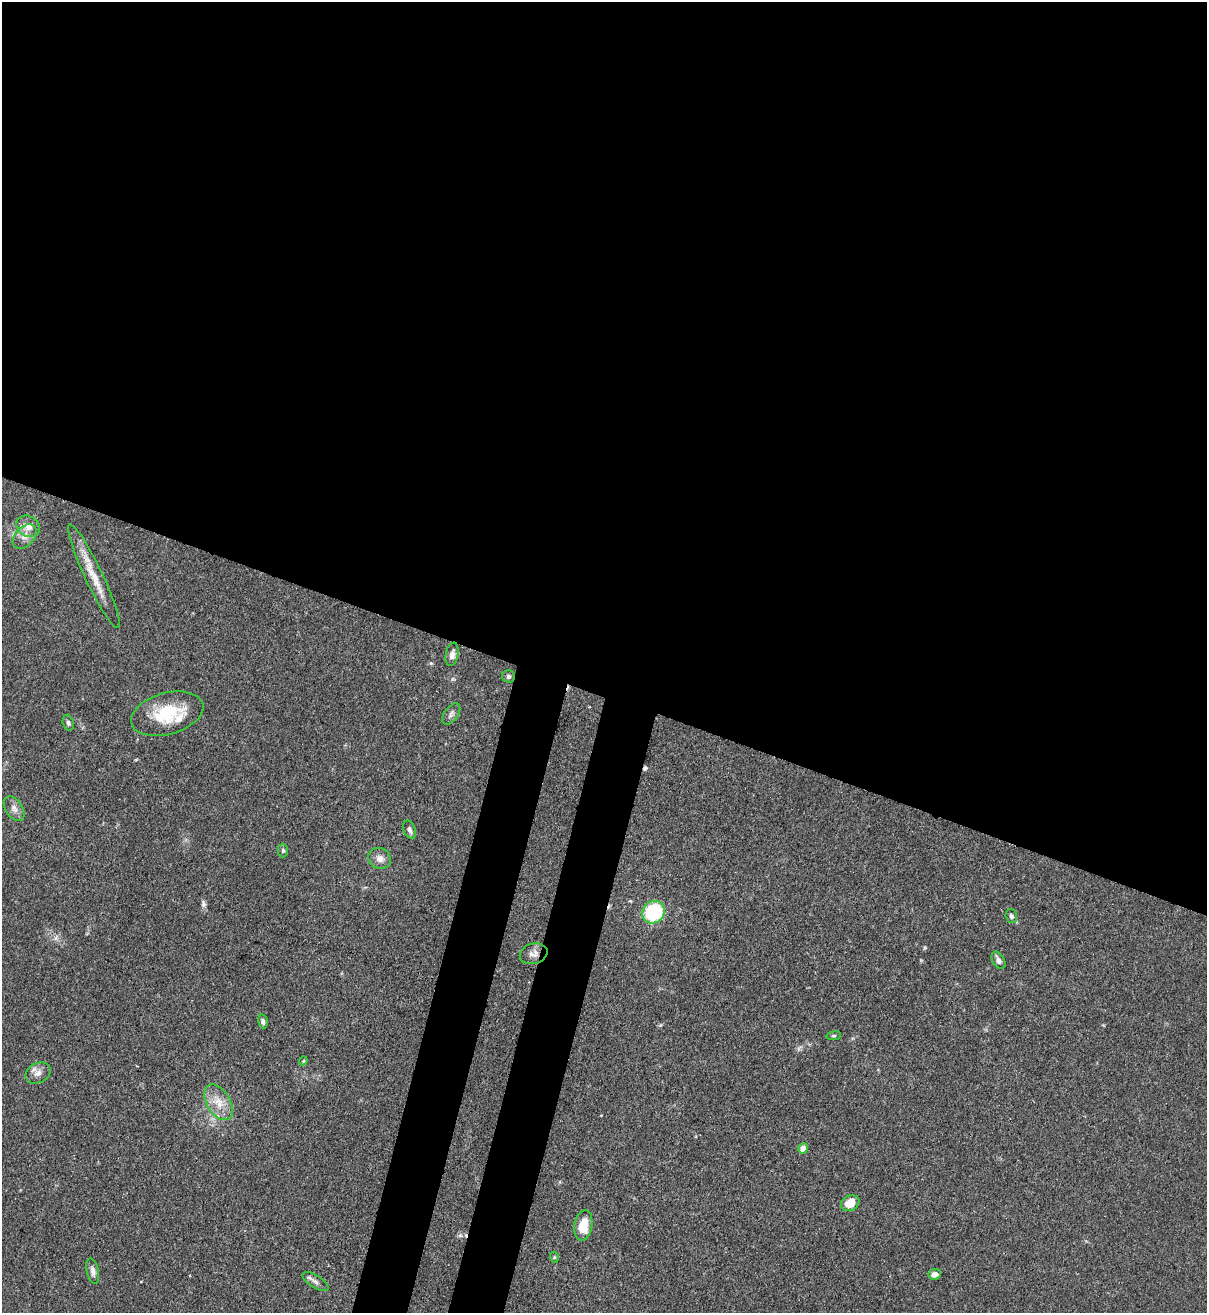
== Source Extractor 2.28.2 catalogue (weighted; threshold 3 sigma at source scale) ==
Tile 3 of 4 x 4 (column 3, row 1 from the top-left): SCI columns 2629-3833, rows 3965-5275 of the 5382 x 5307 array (HDU 1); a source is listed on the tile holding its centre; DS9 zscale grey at full resolution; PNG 1209 x 1315 px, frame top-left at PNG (2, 2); each listed source drawn as its Kron ellipse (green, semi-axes under 4 px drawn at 4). Shown black and unused: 57% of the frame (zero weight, under 3 of 4 exposures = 7% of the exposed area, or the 3 px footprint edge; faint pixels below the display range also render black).
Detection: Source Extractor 2.28.2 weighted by HDU 2 'WHT'; one run over the whole footprint, this tile lists its part. Background 0.099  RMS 0.0041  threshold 0.0185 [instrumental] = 3 sigma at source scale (4.5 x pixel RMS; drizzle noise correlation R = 1.50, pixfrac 1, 0.05/0.05 arcsec/px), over >= 5 px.
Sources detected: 30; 1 cosmic-ray / hot-pixel residue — neither listed nor drawn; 1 inside a brighter listed object's ellipse — not listed separately; the other 28 listed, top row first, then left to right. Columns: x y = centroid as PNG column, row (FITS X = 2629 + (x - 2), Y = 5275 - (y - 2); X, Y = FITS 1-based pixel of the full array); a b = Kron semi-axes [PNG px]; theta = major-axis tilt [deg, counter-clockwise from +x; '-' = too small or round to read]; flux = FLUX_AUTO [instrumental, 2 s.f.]
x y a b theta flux
28 526 12 10 -32 3.6
25 536 14 9 46 3.1
94 576 57 9 -65 9.5
452 654 12 6 78 1.8
509 676 6 6 - 0.91
167 714 37 20 16 19
451 714 12 6 54 1.5
68 723 8 5 -76 1
14 809 14 8 -57 2.3
409 830 9 6 -65 1.3
283 850 7 5 -89 0.69
380 858 11 10 - 2.8
653 912 12 10 47 34
1011 916 7 5 -74 1
534 954 14 10 15 2.6
998 960 9 6 -60 1.6
263 1022 7 4 -79 1.1
834 1036 7 3 8 0.51
303 1061 4 3 - 0.36
38 1073 13 9 27 2.7
219 1102 19 11 -59 6.3
803 1148 5 4 - 4.7
850 1203 10 7 29 6.1
583 1225 15 9 81 8.6
554 1257 5 3 - 0.42
93 1271 13 6 -78 2
935 1274 6 5 - 2.2
315 1282 15 6 -32 1.8
Overlapping masked pixels (flux is a lower limit): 1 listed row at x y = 534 954